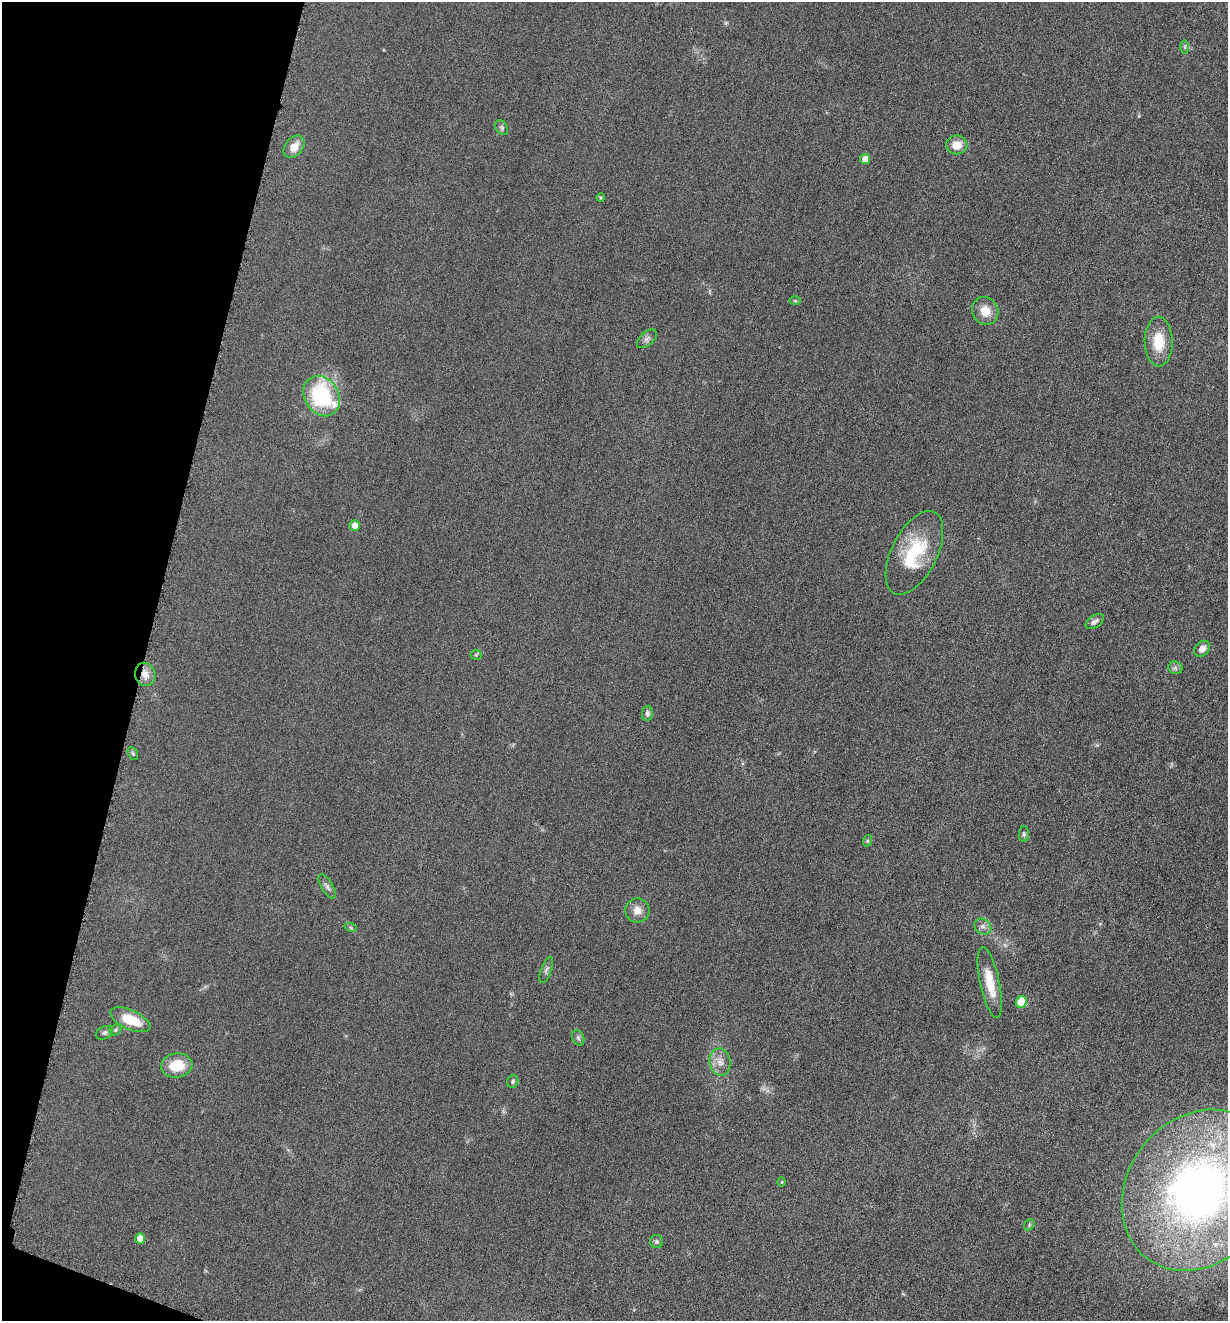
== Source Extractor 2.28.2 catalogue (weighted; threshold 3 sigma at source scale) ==
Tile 9 of 4 x 4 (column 1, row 3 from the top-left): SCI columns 278-1503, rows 1332-2650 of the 5322 x 5306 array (HDU 1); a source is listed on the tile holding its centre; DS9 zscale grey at full resolution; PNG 1230 x 1323 px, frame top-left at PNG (2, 2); each listed source drawn as its Kron ellipse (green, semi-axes under 4 px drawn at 4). Shown black and unused: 12% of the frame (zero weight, under 3 of 6 exposures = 2% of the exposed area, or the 3 px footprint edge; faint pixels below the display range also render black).
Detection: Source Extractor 2.28.2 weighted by HDU 2 'WHT'; one run over the whole footprint, this tile lists its part. Background 0.0753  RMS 0.0097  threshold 0.0395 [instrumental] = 3 sigma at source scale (4.09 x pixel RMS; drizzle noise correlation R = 1.36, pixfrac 0.8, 0.05/0.05 arcsec/px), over >= 5 px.
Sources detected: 41; all 41 listed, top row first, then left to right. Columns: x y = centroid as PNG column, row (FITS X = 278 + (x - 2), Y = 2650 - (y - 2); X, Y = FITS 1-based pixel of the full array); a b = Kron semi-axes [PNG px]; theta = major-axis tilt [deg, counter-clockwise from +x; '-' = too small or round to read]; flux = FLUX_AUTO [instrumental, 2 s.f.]
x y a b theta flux
1185 47 6 4 90 1.5
502 127 8 5 -56 2
957 145 10 9 - 11
294 147 12 8 51 10
865 159 5 5 - 8.2
601 197 4 4 - 1.1
795 301 6 4 -1 1.2
985 311 14 12 -58 12
647 339 12 6 40 3.2
1159 342 25 14 -89 22
322 396 21 17 -58 83
355 525 5 5 - 8.2
914 553 45 23 63 53
1095 621 10 6 33 3.1
1202 649 9 7 47 5.7
476 655 5 5 - 1.2
1175 668 7 6 - 2.3
145 674 12 10 -72 7.6
647 713 8 5 85 2.5
133 754 7 4 -63 1.4
1024 834 8 5 89 1.8
867 841 6 3 72 1.1
327 887 14 5 -58 3.2
637 910 12 12 - 8.1
983 927 9 7 -35 3.6
351 928 6 4 -19 1.1
546 970 14 5 70 2.7
990 982 36 9 -78 20
1021 1002 6 5 - 29
130 1020 21 9 -25 22
115 1030 6 5 - 1.5
104 1033 9 6 27 2.5
578 1038 8 6 -69 2.3
720 1062 14 10 -82 8
177 1065 16 12 6 21
513 1081 7 5 68 1.6
782 1182 4 3 - 0.71
1199 1190 85 71 52 510
1029 1225 6 4 47 1.2
140 1239 5 5 - 9.8
657 1241 6 6 - 2
Overlapping masked pixels (flux is a lower limit): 1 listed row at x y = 145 674
Isophote crosses this tile's border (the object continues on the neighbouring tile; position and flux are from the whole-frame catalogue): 1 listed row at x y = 1199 1190